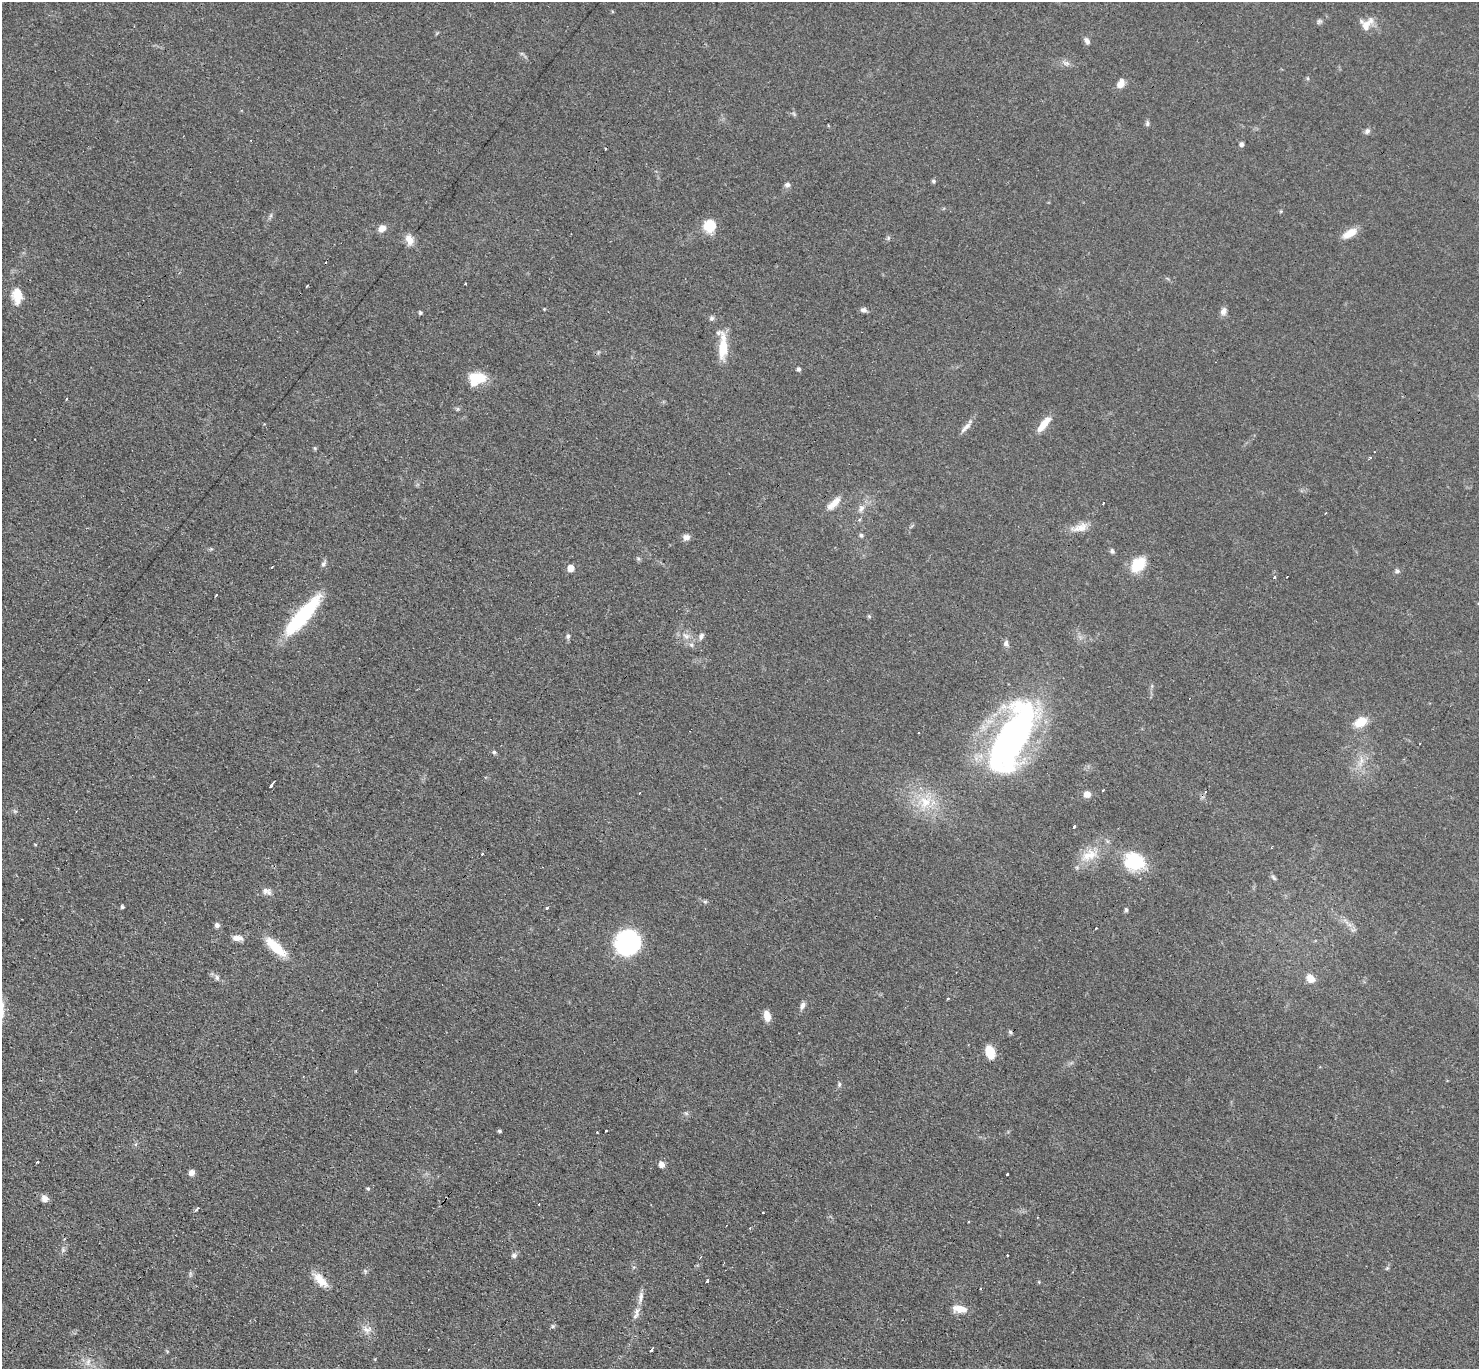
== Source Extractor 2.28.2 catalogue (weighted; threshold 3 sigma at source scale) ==
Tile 7 of 4 x 4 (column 3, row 2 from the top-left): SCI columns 3086-4562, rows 3032-4398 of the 6089 x 6079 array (HDU 1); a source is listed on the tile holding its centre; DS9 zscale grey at full resolution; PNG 1481 x 1371 px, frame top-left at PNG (2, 2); no overlay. Shown black and unused: <1% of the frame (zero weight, under 3 of 4 exposures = <1% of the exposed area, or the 3 px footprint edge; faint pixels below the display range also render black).
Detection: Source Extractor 2.28.2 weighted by HDU 2 'WHT'; one run over the whole footprint, this tile lists its part. Background 0.0607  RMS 0.0056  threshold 0.0254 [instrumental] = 3 sigma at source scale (4.5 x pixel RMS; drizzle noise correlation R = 1.50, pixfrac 1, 0.05/0.05 arcsec/px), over >= 5 px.
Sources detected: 122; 13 cosmic-ray / hot-pixel residue — not listed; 1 inside a brighter listed object's ellipse — not listed separately; the other 108 listed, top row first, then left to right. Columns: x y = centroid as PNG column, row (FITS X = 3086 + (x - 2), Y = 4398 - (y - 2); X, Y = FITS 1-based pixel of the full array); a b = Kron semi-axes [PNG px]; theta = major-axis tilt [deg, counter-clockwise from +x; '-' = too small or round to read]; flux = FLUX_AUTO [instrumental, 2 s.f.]
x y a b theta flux
1319 21 8 5 30 1.2
1367 24 20 10 47 6.2
1087 41 8 6 -68 2
1066 63 8 6 20 1.9
1121 83 12 8 64 3.8
1147 123 8 5 -88 1.1
1367 131 8 6 38 1.6
1241 144 5 5 - 1.4
933 181 5 4 - 0.98
787 185 7 6 - 1.5
1281 211 5 3 - 0.61
710 226 15 14 - 11
382 228 9 7 40 3.7
1350 233 18 9 29 6.9
888 238 7 4 72 0.88
409 240 13 9 -70 4.9
307 286 3 2 - 0.85
17 296 21 11 -86 8.6
863 310 10 5 -4 1.7
1223 311 9 7 56 2.7
420 313 4 4 - 0.92
711 318 6 5 - 1.2
723 347 32 10 86 14
798 369 5 5 - 1.2
478 378 19 11 -4 14
66 399 3 3 - 0.69
1044 424 20 7 51 8
966 427 19 5 45 3.1
315 448 6 4 73 0.67
1370 458 3 3 - 0.91
834 503 21 8 44 6.1
1103 503 3 2 - 0.63
861 508 10 7 47 2.4
1325 513 3 2 - 0.44
859 519 5 4 - 0.94
1079 528 23 11 11 6.4
861 535 6 5 - 1.2
686 537 9 7 9 2.7
1112 551 7 5 -59 1.2
323 564 8 5 46 1.3
1138 564 17 13 43 15
571 568 5 5 - 6.8
1397 571 7 5 2 1.2
1274 577 4 4 - 1.3
216 595 3 2 - 0.72
302 616 49 12 49 49
869 616 5 5 - 0.75
568 636 7 5 80 1.3
686 636 10 6 -17 2.8
701 636 10 5 69 1.7
1006 643 8 7 - 2
1361 722 15 10 28 9.5
918 733 3 2 - 0.7
1012 737 84 29 63 210
494 752 5 5 - 0.88
1361 761 16 5 77 3.7
272 784 6 3 52 4.7
1103 790 3 2 - 0.84
1087 794 7 7 - 4
925 802 19 16 51 15
1074 826 3 3 - 7
1089 855 25 14 25 12
1134 861 23 20 -20 26
1273 877 10 4 -46 1.2
265 890 10 9 - 2.7
705 902 6 4 0 0.89
122 907 4 4 - 1
547 908 3 3 - 0.96
1126 910 5 5 - 1
217 925 5 5 - 2.1
1096 928 3 2 - 0.48
237 938 13 6 -6 3.5
627 943 19 18 - 100
276 947 29 10 -42 15
217 978 8 5 -74 1.5
1310 978 11 8 -50 5.1
948 999 3 3 - 1.2
802 1006 10 6 73 2.2
767 1016 11 6 -76 6.3
1010 1032 6 4 -50 1.1
990 1052 10 7 -73 14
839 1084 6 5 - 1
500 1131 4 3 - 0.95
605 1131 3 3 - 1.5
597 1132 3 2 - 0.74
37 1162 3 3 - 1.6
662 1164 6 5 - 3.8
192 1173 6 5 - 3.4
1007 1174 3 3 - 1.2
368 1189 5 4 - 0.83
45 1198 8 7 - 3.2
196 1209 5 3 - 1.6
968 1221 3 3 - 0.91
750 1228 3 3 - 0.54
63 1250 5 5 - 1.1
514 1255 8 6 -14 1.7
701 1257 3 2 - 0.49
1387 1268 6 4 45 0.73
365 1271 6 4 -72 0.81
320 1280 22 9 -47 8.3
707 1281 3 3 - 2.7
641 1297 17 6 80 3.5
960 1309 18 8 -8 6.1
636 1316 12 5 54 2.2
553 1326 6 4 -90 0.87
367 1329 15 9 -1 3.8
651 1349 4 3 - 3.2
88 1362 12 6 72 2.5